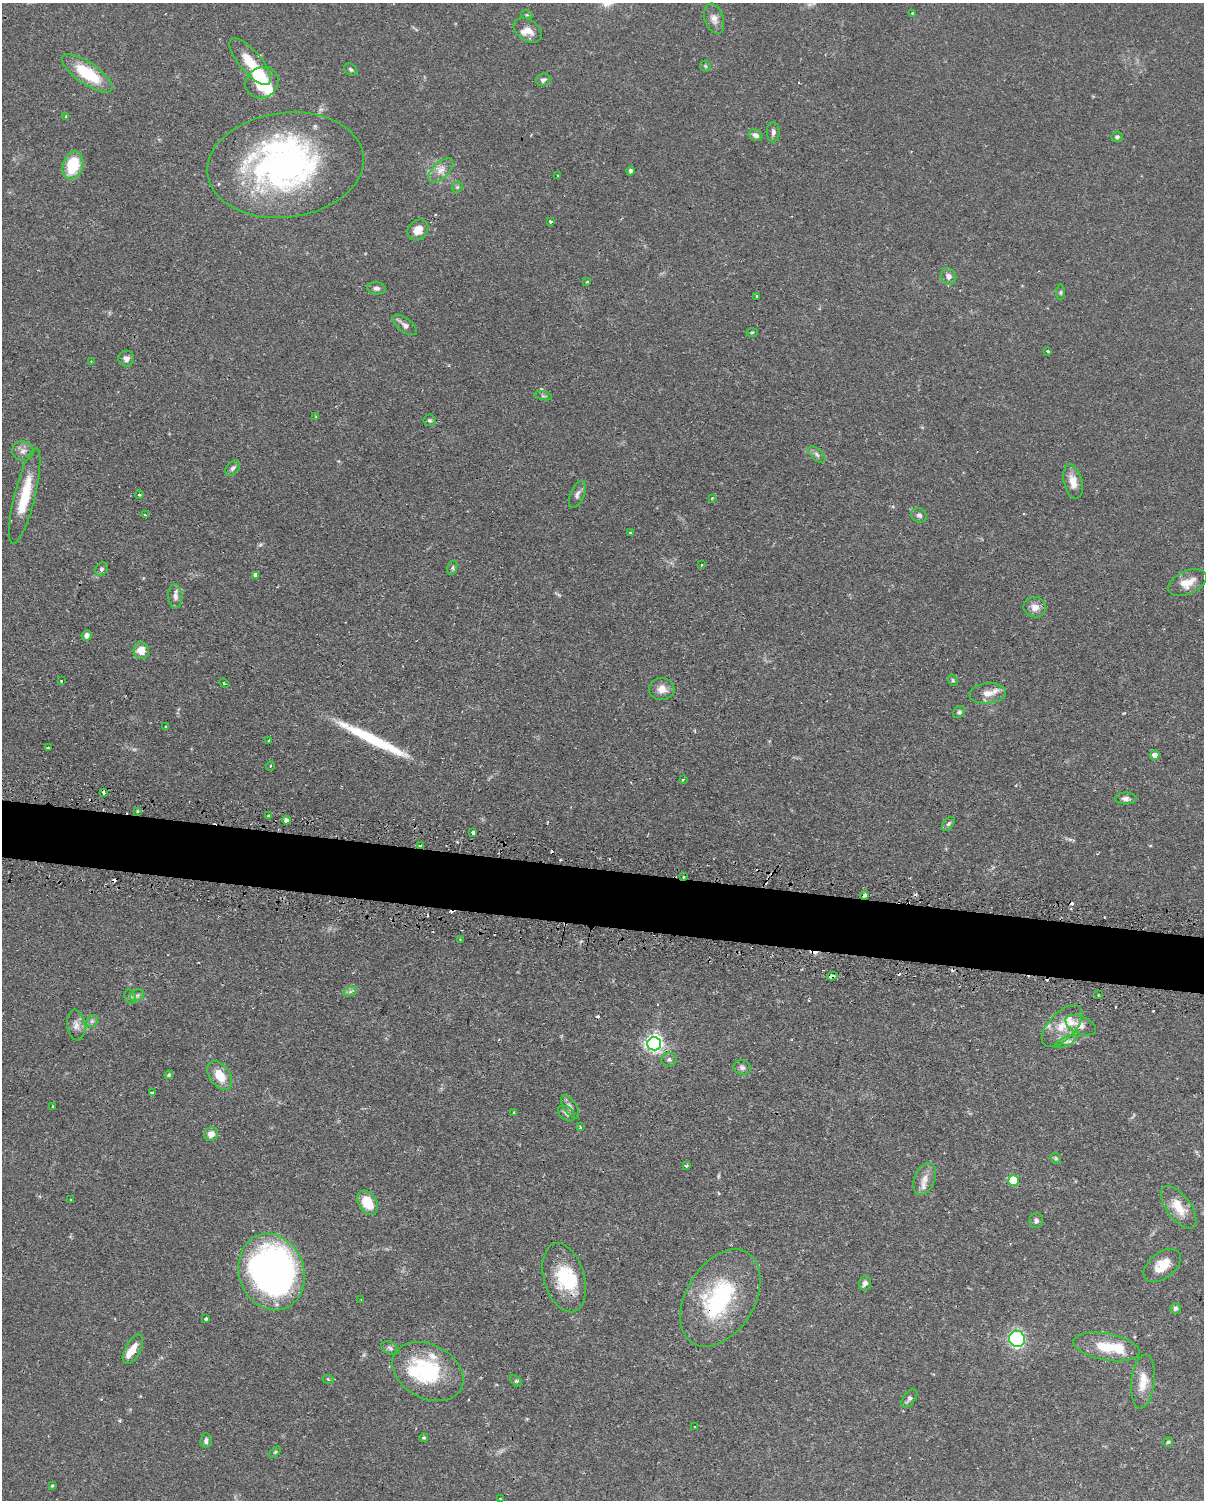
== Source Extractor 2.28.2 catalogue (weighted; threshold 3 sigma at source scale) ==
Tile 7 of 4 x 3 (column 3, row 2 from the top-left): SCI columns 2435-3636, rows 1758-3255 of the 4868 x 4896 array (HDU 1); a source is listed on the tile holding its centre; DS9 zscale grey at full resolution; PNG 1206 x 1502 px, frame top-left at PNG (2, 3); each listed source drawn as its Kron ellipse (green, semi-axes under 4 px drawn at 4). Shown black and unused: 4% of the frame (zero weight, under 2 of 3 exposures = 4% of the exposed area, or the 3 px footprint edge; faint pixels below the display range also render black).
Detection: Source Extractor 2.28.2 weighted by HDU 2 'WHT'; one run over the whole footprint, this tile lists its part. Background 0.106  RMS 0.0054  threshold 0.0244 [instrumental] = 3 sigma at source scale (4.5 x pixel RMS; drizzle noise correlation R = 1.50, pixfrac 1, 0.05/0.05 arcsec/px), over >= 5 px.
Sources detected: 164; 3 too faint to see at this stretch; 5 inside a brighter object's white glare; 14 cosmic-ray / hot-pixel residue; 1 long thin detection or spike segment (spike, bleed or trail) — neither listed nor drawn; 9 inside a brighter listed object's ellipse — not listed separately; the other 132 listed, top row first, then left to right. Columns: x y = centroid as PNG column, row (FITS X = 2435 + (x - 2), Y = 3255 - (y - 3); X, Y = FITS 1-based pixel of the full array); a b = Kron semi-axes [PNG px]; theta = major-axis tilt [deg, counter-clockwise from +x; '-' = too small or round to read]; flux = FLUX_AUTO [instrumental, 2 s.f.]
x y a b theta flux
912 13 3 3 - 0.63
527 15 6 3 -17 0.57
714 19 15 9 -72 3.6
528 30 15 10 -33 4.7
250 62 29 11 -49 13
705 66 6 5 - 0.77
351 69 7 5 -35 1.1
87 73 30 11 -34 25
543 80 7 6 - 1.4
262 83 17 15 29 15
66 116 4 3 - 0.54
773 132 10 6 -90 1.9
756 135 7 5 -24 2.4
1117 137 5 5 - 1.2
73 165 14 10 72 22
286 165 79 52 7 170
441 170 15 8 44 4.4
631 171 4 3 - 1.2
557 176 3 2 - 0.6
457 187 6 5 - 0.8
550 221 3 3 - 3
418 230 11 9 45 5.8
949 276 9 7 -58 2.7
587 282 4 3 - 0.38
376 288 9 6 -6 1.7
1060 292 8 4 89 0.74
756 296 3 3 - 3
405 325 14 7 -36 2.7
752 332 6 4 2 0.61
1047 351 3 2 - 1
126 359 8 8 - 2.3
91 361 2 2 - 0.44
543 396 9 3 -13 0.95
316 417 3 3 - 0.48
429 420 6 6 - 1.1
23 451 10 10 - 3.2
817 454 10 5 -42 1.8
233 468 8 6 47 1.5
1073 482 17 9 -75 5.7
577 494 14 7 68 2.4
139 495 4 4 - 0.58
25 496 49 10 76 20
712 498 3 3 - 0.41
145 515 3 3 - 1.5
919 515 8 7 - 1.7
630 532 3 2 - 0.47
701 565 3 2 - 0.55
452 568 7 5 75 1
102 569 7 5 47 1.3
256 575 4 4 - 2.9
1187 583 20 11 23 7.5
175 596 12 7 -86 2.6
1035 607 11 10 - 4.3
87 635 5 5 - 2.1
141 651 8 7 - 6.7
953 680 6 4 -60 0.72
61 681 3 2 - 0.57
224 683 5 4 - 0.66
662 689 12 11 - 4.7
988 693 18 10 6 5.1
959 712 7 5 44 1.2
166 727 3 3 - 0.59
269 741 3 3 - 0.54
48 748 3 3 - 0.76
1155 755 5 4 - 4.3
270 766 4 3 - 0.48
683 779 4 3 - 0.68
103 793 3 3 - 1.9
1126 798 11 6 -1 2.1
137 811 3 3 - 0.88
269 816 3 3 - 1.1
286 820 4 4 - 2.4
948 824 8 5 49 1.1
473 833 4 3 - 9.4
420 846 4 3 - 1.4
683 876 3 2 - 0.72
864 895 4 3 - 3.1
460 940 3 3 - 0.5
832 976 5 3 - 3.1
350 992 7 4 20 1.2
137 995 7 5 30 1.4
1098 995 2 2 - 0.57
130 997 7 5 -69 1.3
92 1021 7 5 44 1.3
76 1025 15 9 -82 3.8
1081 1025 16 8 -23 4
1062 1026 26 13 47 11
1066 1041 12 4 26 1.7
654 1044 7 6 - 220
669 1059 7 7 - 1.5
742 1067 9 7 -14 1.7
169 1075 4 4 - 0.88
220 1076 16 10 -55 10
152 1093 3 3 - 0.76
52 1107 3 3 - 0.95
570 1107 13 6 -57 2.1
514 1113 4 3 - 0.5
566 1113 9 6 -38 1.5
580 1127 4 3 - 0.92
211 1134 7 6 - 4
1056 1158 6 5 - 0.72
686 1165 3 3 - 1.4
925 1179 17 10 68 5.3
1013 1181 5 5 - 23
71 1200 3 2 - 0.57
367 1203 13 9 -58 13
1179 1207 25 12 -53 11
1036 1221 7 6 - 1.7
1162 1265 21 13 38 10
271 1272 39 32 -70 260
564 1278 35 20 -74 26
865 1283 7 6 - 2.1
720 1298 53 34 59 60
361 1300 3 2 - 0.57
1175 1308 5 5 - 1.4
206 1319 4 3 - 1.6
1017 1339 8 8 - 79
1106 1347 34 13 -10 17
390 1348 10 6 -24 1.4
133 1349 16 7 62 6
428 1371 38 27 -28 45
328 1379 6 3 -19 0.55
516 1381 7 4 -44 0.86
1143 1382 27 11 83 8.7
909 1399 10 6 52 1.6
695 1427 3 2 - 0.65
424 1438 4 4 - 0.62
206 1441 7 5 85 1.6
1168 1442 5 5 - 0.75
275 1452 6 4 45 0.7
52 1485 4 3 - 0.58
500 1498 2 2 - 0.5
Overlapping masked pixels (flux is a lower limit): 6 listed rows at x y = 420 846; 683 876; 864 895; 832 976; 564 1278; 720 1298